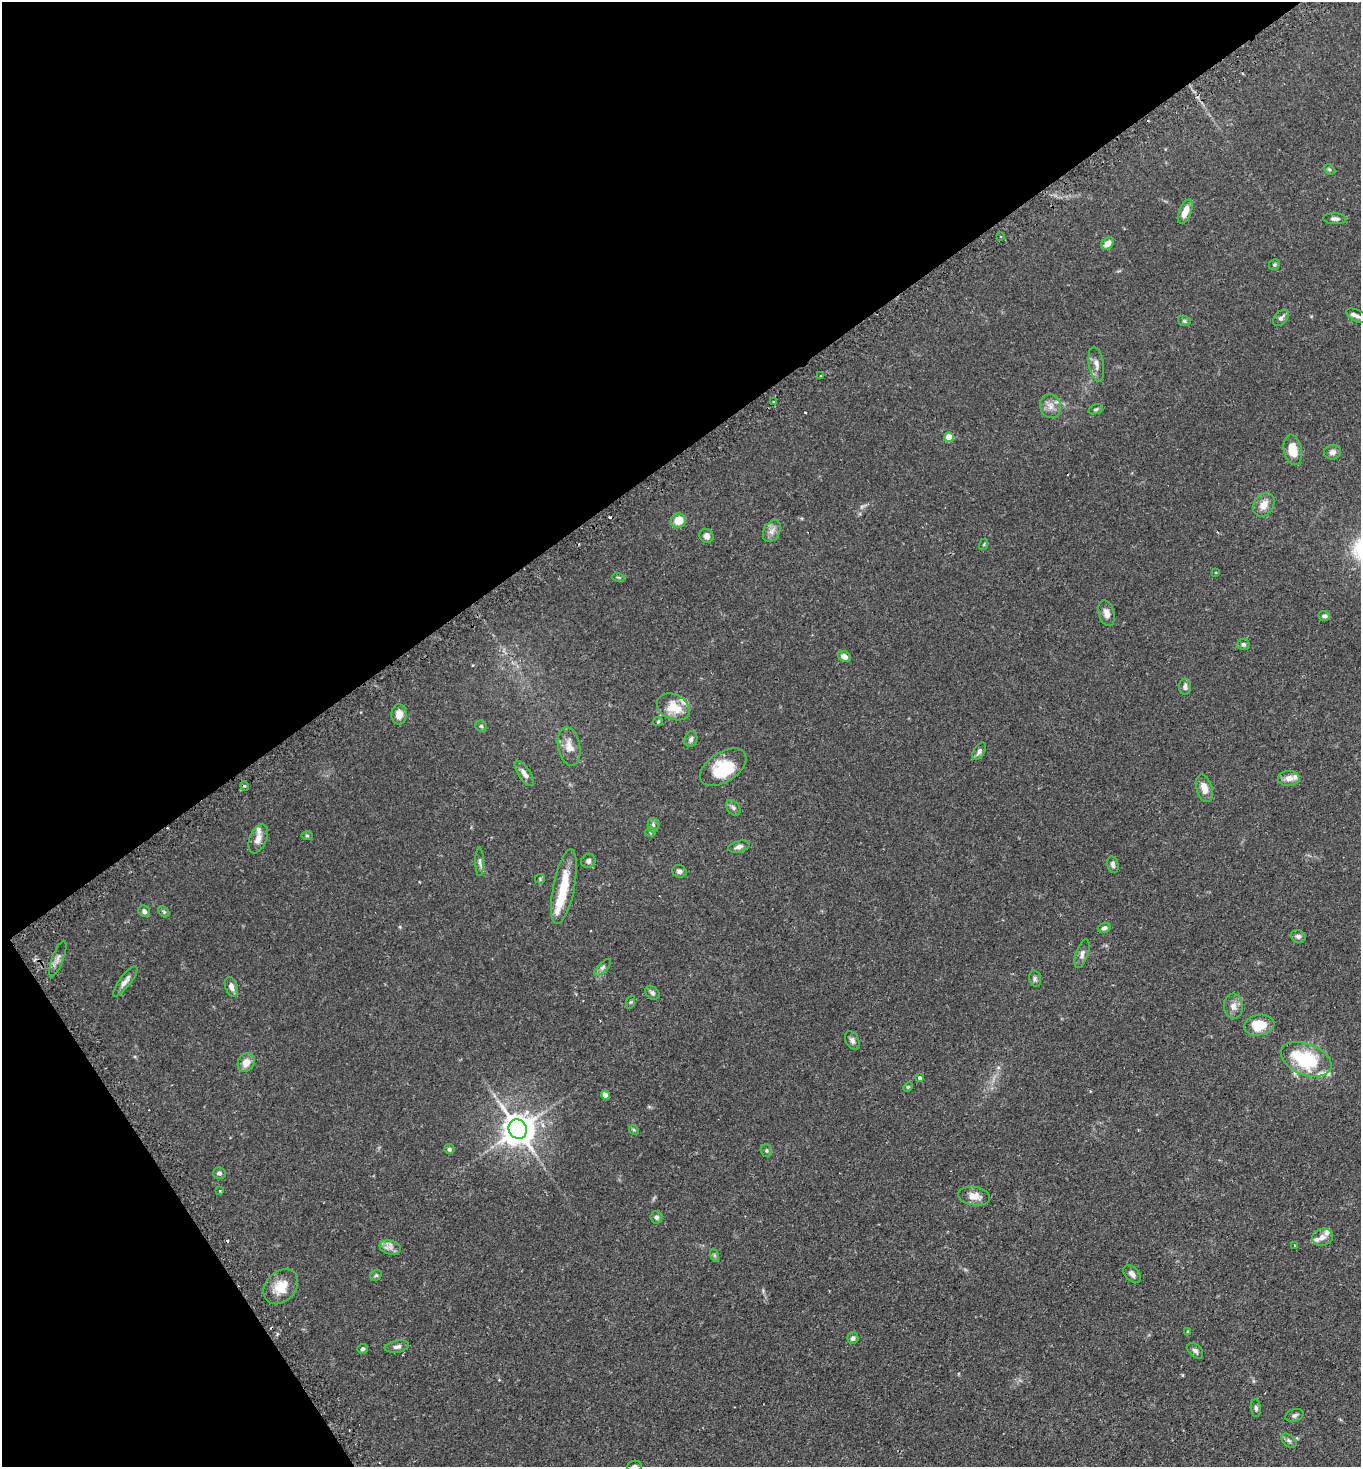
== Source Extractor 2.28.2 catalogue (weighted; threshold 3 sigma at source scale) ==
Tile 5 of 4 x 4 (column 1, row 2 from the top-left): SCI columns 188-1546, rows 2979-4443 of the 5949 x 5957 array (HDU 1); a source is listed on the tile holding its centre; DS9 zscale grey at full resolution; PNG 1363 x 1469 px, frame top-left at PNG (2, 2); each listed source drawn as its Kron ellipse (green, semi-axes under 4 px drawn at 4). Shown black and unused: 36% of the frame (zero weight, under 2 of 3 exposures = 4% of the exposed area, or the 3 px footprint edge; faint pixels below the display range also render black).
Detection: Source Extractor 2.28.2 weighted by HDU 2 'WHT'; one run over the whole footprint, this tile lists its part. Background 0.131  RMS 0.0059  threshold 0.0263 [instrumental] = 3 sigma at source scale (4.5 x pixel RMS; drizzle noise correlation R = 1.50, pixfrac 1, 0.05/0.05 arcsec/px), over >= 5 px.
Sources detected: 109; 2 inside a brighter object's white glare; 3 cosmic-ray / hot-pixel residue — neither listed nor drawn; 7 inside a brighter listed object's ellipse — not listed separately; the other 97 listed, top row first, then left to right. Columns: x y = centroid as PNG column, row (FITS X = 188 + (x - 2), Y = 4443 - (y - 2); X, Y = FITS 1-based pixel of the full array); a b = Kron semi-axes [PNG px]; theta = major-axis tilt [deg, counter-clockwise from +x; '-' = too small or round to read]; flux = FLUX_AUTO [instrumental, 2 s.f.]
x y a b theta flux
1329 169 6 4 -43 0.86
1185 212 13 6 68 5.6
1335 219 11 5 -2 1.9
1001 236 2 2 - 0.48
1107 244 7 5 46 3.6
1274 265 6 5 - 0.89
1357 316 11 6 -27 1.9
1281 318 9 6 48 1.7
1184 321 6 5 - 0.88
1096 364 18 7 -81 3.3
821 376 3 3 - 0.98
773 402 3 2 - 0.85
1050 406 12 10 -77 4.1
1096 409 7 4 18 0.88
949 437 5 4 - 12
1293 450 15 9 -78 8.9
1333 452 8 7 - 2.4
1264 505 13 9 55 5.3
678 520 8 7 - 7.8
772 531 11 8 62 3.2
706 536 7 6 - 2.8
984 544 6 3 72 0.63
1216 573 3 2 - 0.46
618 577 6 3 -18 0.64
1107 613 13 7 -73 3.4
1324 616 6 5 - 1.4
1243 644 6 5 - 1.4
844 657 7 5 -35 3.4
1185 687 8 6 -89 1.9
673 707 17 12 -25 11
399 714 10 7 88 4.7
658 722 5 4 - 0.63
481 726 5 5 - 0.95
691 739 8 6 71 1.6
569 746 19 11 -78 5.9
979 751 10 5 59 2
723 767 26 14 33 17
524 773 15 6 -56 3.2
1289 778 11 7 4 3.8
245 786 5 3 - 0.7
1204 788 14 8 -74 6.2
733 808 9 6 -50 1.4
653 825 7 5 90 1.4
650 832 5 5 - 0.87
307 836 6 4 -1 0.65
258 839 15 8 68 4.3
739 847 11 5 15 2.2
588 861 7 7 - 1.7
480 862 14 4 -90 1.8
1113 865 8 5 -77 1.9
679 871 7 6 - 1.8
540 879 5 5 - 0.66
564 887 38 10 79 17
144 911 6 5 - 1.8
164 912 6 4 -46 0.92
1104 928 6 5 - 1.7
1298 936 8 6 -25 1.5
1082 954 15 6 72 2.3
58 959 19 5 69 2.7
603 967 11 4 45 1.8
1035 979 8 6 -76 1.3
125 981 18 5 53 3
231 987 10 6 -71 2.7
652 993 8 6 -41 1.5
631 1002 6 4 70 0.67
1233 1006 12 9 -87 3.8
1259 1025 15 10 9 13
852 1040 10 6 -62 2
1306 1059 26 15 -21 39
246 1062 9 8 - 5.2
920 1078 3 3 - 3.1
908 1087 5 4 - 0.63
605 1095 4 4 - 4.8
518 1129 10 9 - 1000
634 1130 5 4 - 0.68
449 1149 5 5 - 1.2
766 1151 6 5 - 0.91
219 1173 6 6 - 1.4
220 1190 3 3 - 0.74
974 1196 16 9 -9 5.9
656 1217 6 6 - 1.5
1322 1237 10 8 12 2.7
1295 1245 3 3 - 2.1
390 1247 11 7 -14 2.9
714 1255 6 4 -71 0.81
1132 1274 10 6 -45 2.6
376 1275 6 5 - 0.87
281 1287 20 14 46 10
1187 1332 3 2 - 0.73
853 1338 6 5 - 1.6
397 1347 12 6 10 2.2
362 1349 5 5 - 1.2
1195 1351 9 6 -44 1.5
1256 1408 9 5 -84 1.4
1294 1415 9 6 17 1.5
1289 1441 9 5 -41 1.3
634 1466 7 5 8 1.2
Isophote crosses this tile's border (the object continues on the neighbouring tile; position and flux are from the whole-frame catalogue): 2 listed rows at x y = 1357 316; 634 1466